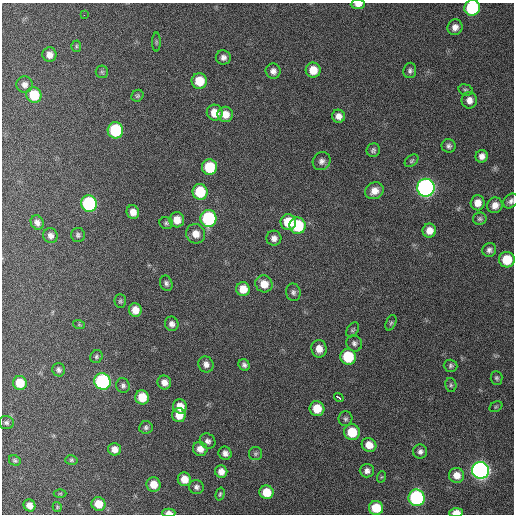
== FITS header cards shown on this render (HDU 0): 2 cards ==
NAXIS1  =                  512 / Axis length
NAXIS2  =                  512 / Axis length

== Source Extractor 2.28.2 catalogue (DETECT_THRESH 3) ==
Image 512 x 512 px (HDU 0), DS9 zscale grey, 1 PNG px = 1 image px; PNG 516 x 516 px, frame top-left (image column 1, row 512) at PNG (2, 3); each listed source drawn as its Kron ellipse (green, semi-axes under 4 px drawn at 4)
Background 408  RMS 11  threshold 32.3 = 3 sigma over >= 5 px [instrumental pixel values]
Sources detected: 111; all 111 listed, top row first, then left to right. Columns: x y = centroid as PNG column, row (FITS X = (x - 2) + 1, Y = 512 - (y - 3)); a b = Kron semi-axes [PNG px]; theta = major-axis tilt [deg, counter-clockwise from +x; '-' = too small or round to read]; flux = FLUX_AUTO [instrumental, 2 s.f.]
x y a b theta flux
358 4 7 4 2 4000
472 8 8 8 - 57000
84 15 2 2 - 6700
455 27 8 7 - 4200
156 42 9 4 90 1200
76 46 5 5 - 1200
49 55 7 7 - 5300
223 57 7 7 - 3500
313 70 7 7 - 11000
410 70 8 6 82 2100
273 71 7 7 - 3700
102 72 6 6 - 1300
199 81 8 7 - 18000
25 85 8 8 - 3600
466 90 7 5 -17 1400
34 95 8 7 - 22000
137 96 6 5 - 1300
469 100 8 7 - 4800
215 113 8 8 - 10000
225 114 8 7 - 7800
338 116 6 6 - 4200
115 130 8 7 - 52000
449 146 7 6 - 2300
373 150 7 6 - 1900
482 156 6 6 - 3800
322 161 9 8 - 3400
412 161 8 5 41 1400
209 167 8 7 - 28000
426 188 9 9 - 290000
374 191 9 8 - 6700
200 192 8 7 - 30000
511 201 8 6 45 2500
478 203 7 7 - 6700
89 204 8 8 - 92000
495 205 8 7 - 5300
133 212 7 6 - 6000
208 218 8 8 - 69000
480 219 7 6 - 1600
177 220 7 7 - 8600
37 222 7 6 - 3100
288 222 8 7 - 20000
166 223 6 6 - 1500
298 226 8 8 - 38000
429 231 7 7 - 6500
196 234 10 9 - 7500
78 235 7 7 - 1800
50 236 8 7 - 3300
274 238 7 7 - 3600
489 250 7 7 - 2600
507 260 8 7 - 20000
166 283 8 6 -70 2100
264 284 9 8 - 9300
243 289 7 7 - 9600
293 292 9 7 -80 2300
120 301 6 6 - 1200
135 310 7 6 - 8100
391 323 8 5 67 1400
172 324 7 6 - 3300
79 325 6 4 -19 800
353 330 8 5 55 1400
354 343 8 7 - 2400
319 349 8 7 - 6700
96 357 7 6 - 1600
348 357 8 7 - 34000
206 364 8 7 - 3800
244 365 6 5 - 2200
451 366 7 6 - 1700
59 370 7 6 - 2100
496 378 7 6 - 1600
102 381 8 8 - 120000
164 382 7 6 - 4900
20 383 7 7 - 16000
451 385 7 5 -79 1400
123 386 7 6 - 2200
142 397 7 7 - 15000
339 398 5 3 - 19000
180 406 7 7 - 9200
496 407 7 5 31 1300
317 408 7 7 - 14000
179 415 7 6 - 9500
345 419 7 7 - 1800
6 423 8 6 -2 1800
146 427 6 6 - 1800
352 432 8 7 - 21000
208 441 8 7 - 2700
369 445 7 7 - 8700
115 449 6 6 - 4900
200 449 7 7 - 5600
420 452 7 7 - 2700
225 453 7 6 - 3400
255 454 6 6 - 1700
15 460 6 5 - 1200
71 460 6 5 - 1200
480 470 8 8 - 370000
367 471 7 7 - 3300
221 472 6 6 - 5100
457 475 7 7 - 6900
381 477 6 3 70 720
184 479 7 6 - 8600
153 484 7 7 - 8800
196 487 7 7 - 2500
267 492 7 6 - 15000
60 493 6 4 0 770
220 494 6 4 75 1100
417 498 8 8 - 120000
98 504 7 6 - 11000
30 505 6 5 - 5100
57 507 5 4 - 870
376 508 7 7 - 21000
169 513 7 4 -1 4300
456 513 7 4 2 7900
At the frame edge (FLAGS 8, measured only in part): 5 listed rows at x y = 358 4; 472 8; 511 201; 169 513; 456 513